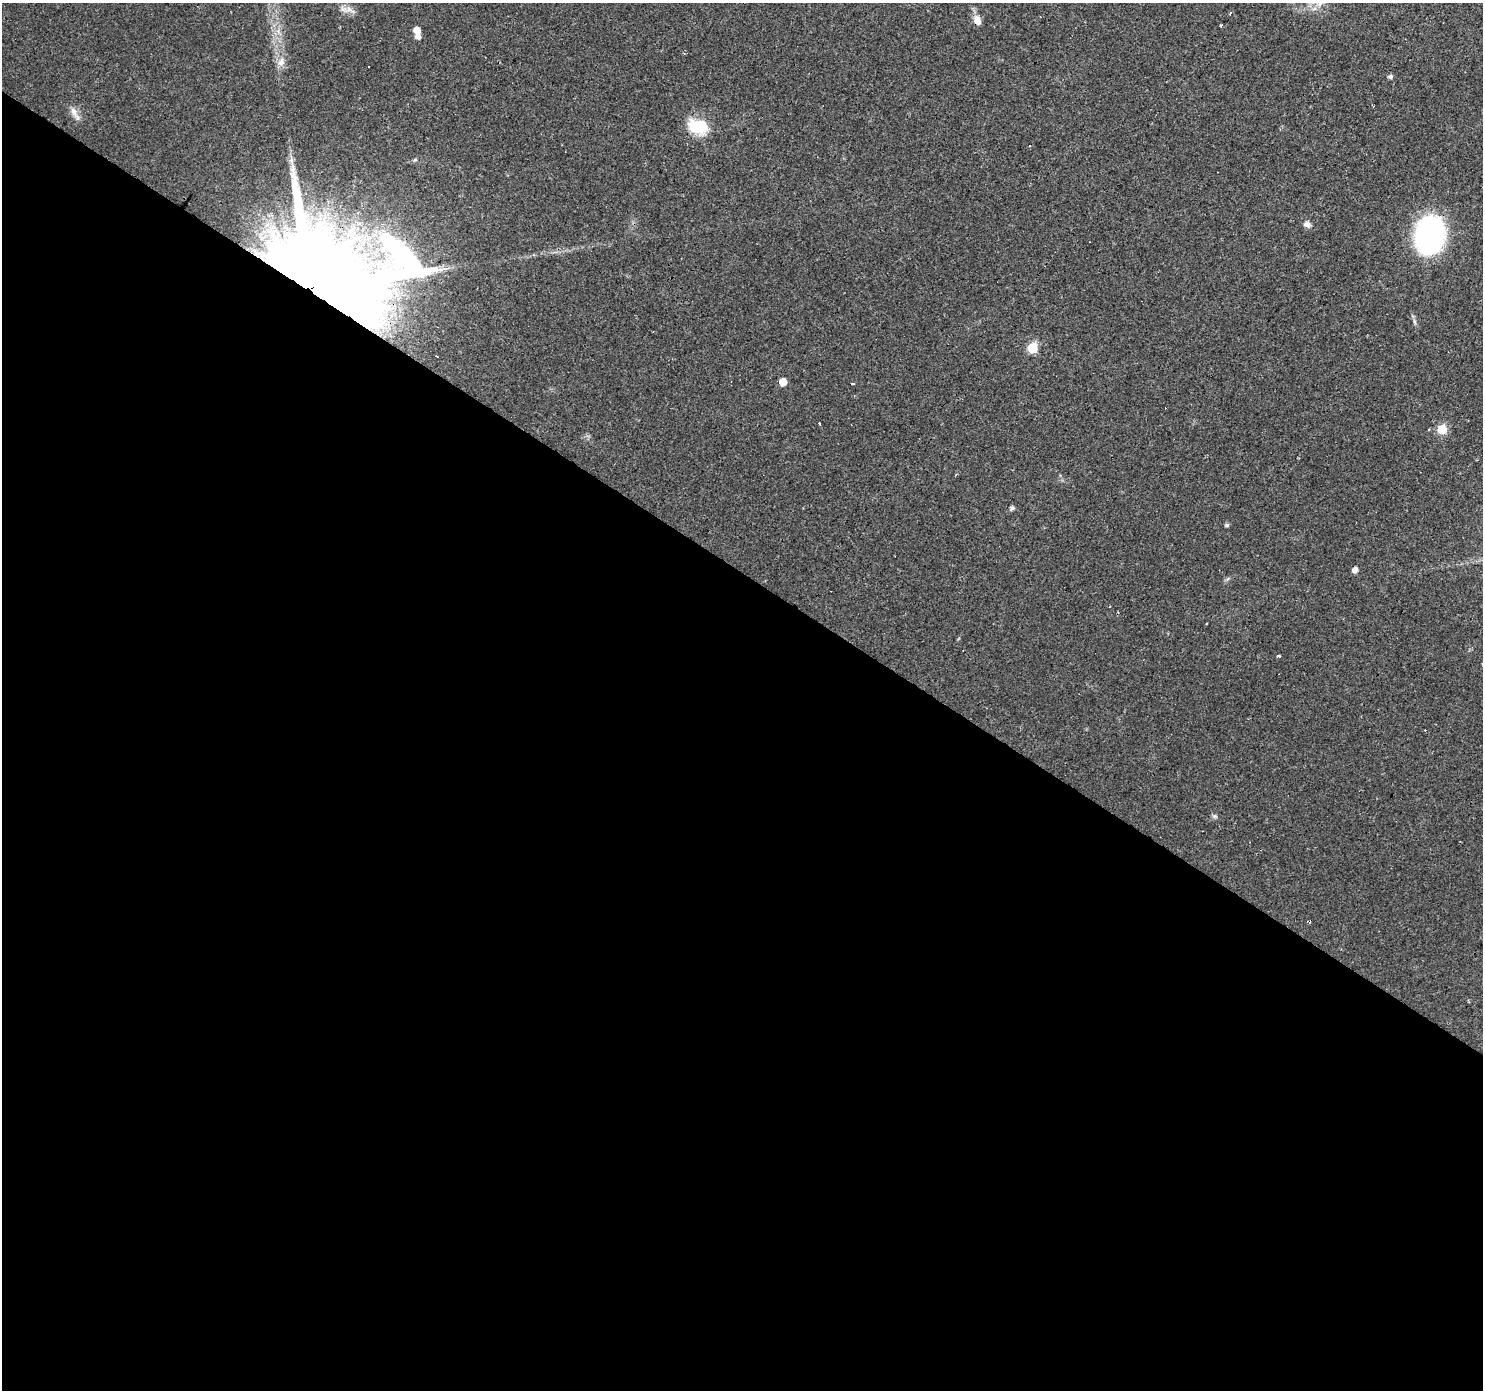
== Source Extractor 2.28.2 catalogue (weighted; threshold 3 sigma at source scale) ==
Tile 14 of 4 x 4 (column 2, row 4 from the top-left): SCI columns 1481-2961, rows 181-1568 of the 5924 x 5980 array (HDU 1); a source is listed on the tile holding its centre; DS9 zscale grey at full resolution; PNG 1485 x 1392 px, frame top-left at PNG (2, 3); no overlay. Shown black and unused: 59% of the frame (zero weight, under 2 of 3 exposures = <1% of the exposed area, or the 3 px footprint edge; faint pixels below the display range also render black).
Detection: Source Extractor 2.28.2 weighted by HDU 2 'WHT'; one run over the whole footprint, this tile lists its part. Background 0.0235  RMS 0.0031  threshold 0.014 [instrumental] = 3 sigma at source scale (4.5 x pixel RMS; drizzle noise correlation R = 1.50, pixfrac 1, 0.0396/0.0396 arcsec/px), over >= 5 px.
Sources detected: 32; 7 cosmic-ray / hot-pixel residue — not listed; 1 inside a brighter listed object's ellipse — not listed separately; the other 24 listed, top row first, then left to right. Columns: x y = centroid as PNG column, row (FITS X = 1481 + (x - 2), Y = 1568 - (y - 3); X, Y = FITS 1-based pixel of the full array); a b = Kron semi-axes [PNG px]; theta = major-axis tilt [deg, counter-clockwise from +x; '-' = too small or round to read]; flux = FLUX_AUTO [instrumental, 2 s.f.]
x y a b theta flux
343 9 14 7 -37 2
977 20 12 8 -69 2.7
1221 25 3 3 - 0.61
417 30 6 5 - 3.2
418 37 5 5 - 1.9
281 62 12 9 74 2.4
1390 77 5 4 - 0.99
75 113 13 6 89 1.7
698 127 27 18 -18 10
1030 146 3 3 - 1.4
415 160 6 4 29 0.43
1307 224 9 7 -29 1.6
1429 235 33 26 80 68
316 283 38 26 10 9200
1032 348 6 6 - 19
783 382 5 5 - 5.5
852 384 4 3 - 1.6
819 423 3 2 - 2.1
1442 429 6 6 - 12
1012 508 7 5 37 0.75
1227 525 5 4 - 0.68
1355 570 5 5 - 2.1
1279 656 4 3 - 1.9
1214 816 8 5 -26 0.64
Overlapping masked pixels (flux is a lower limit): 2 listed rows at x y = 977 20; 316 283